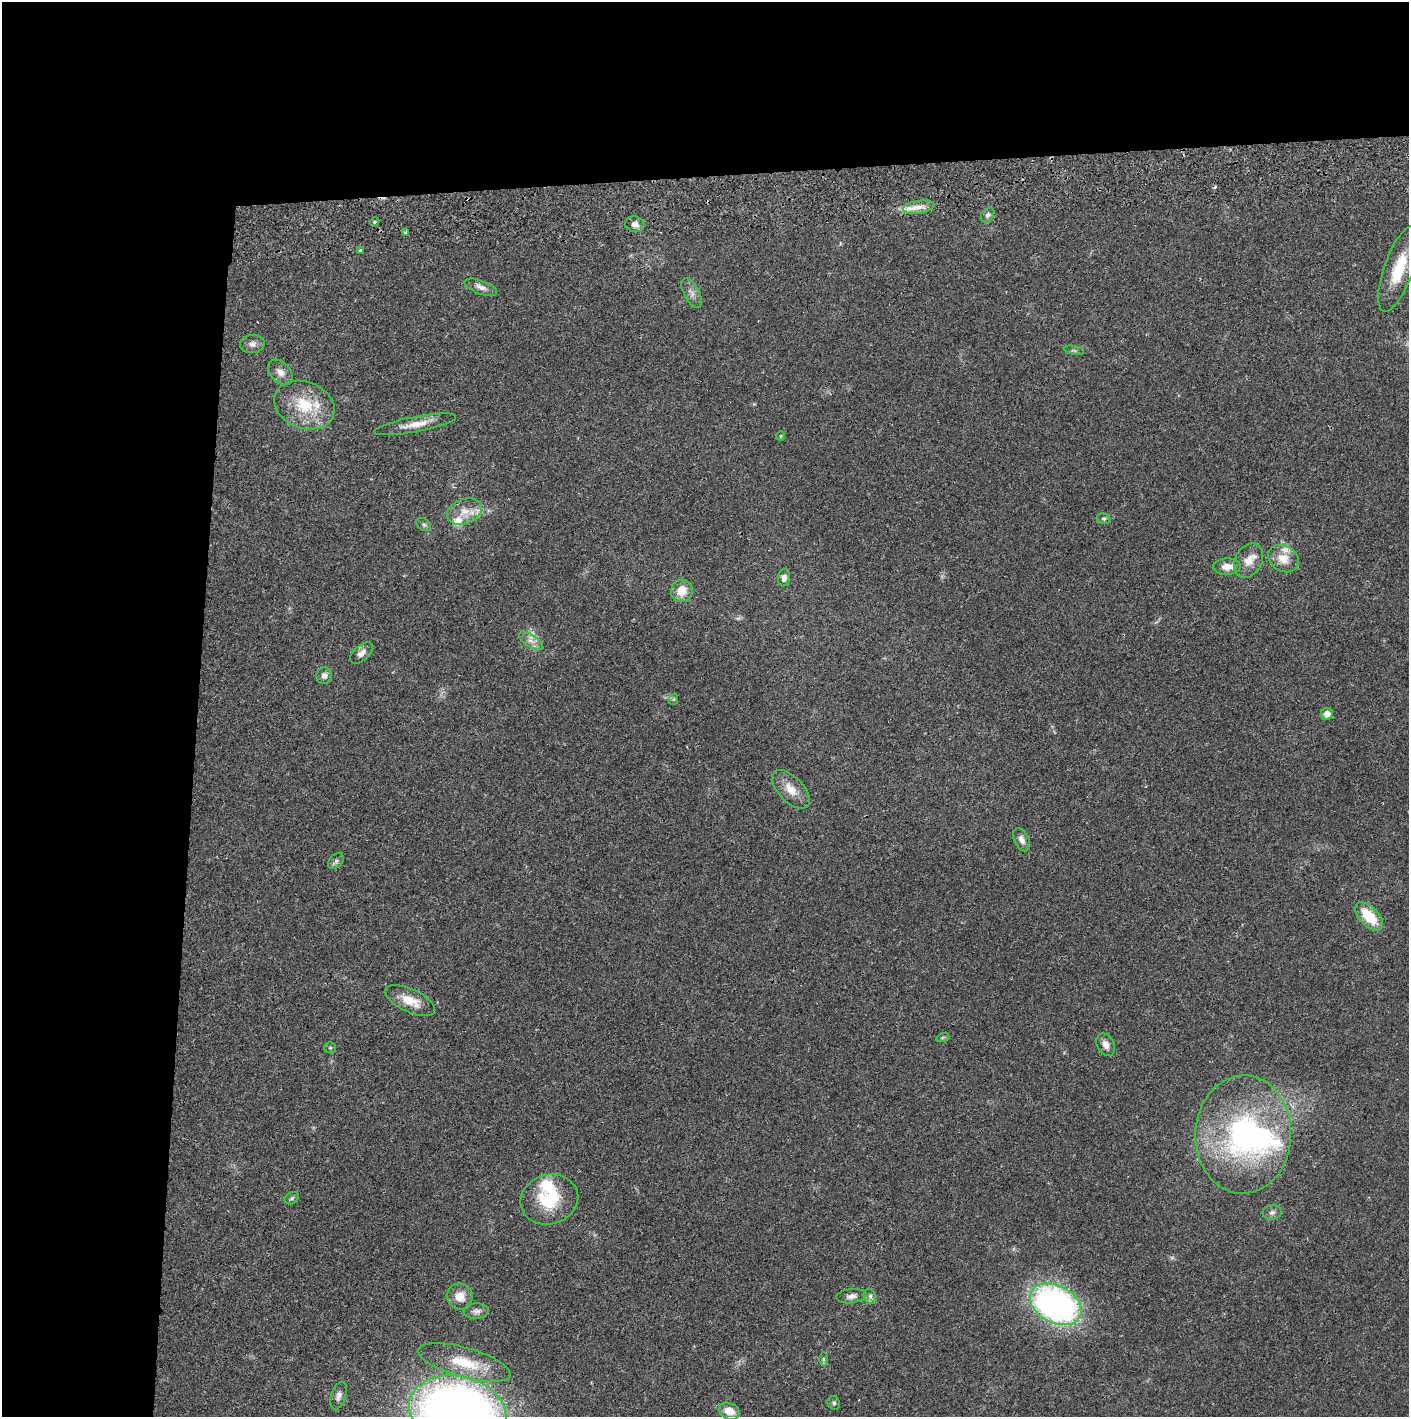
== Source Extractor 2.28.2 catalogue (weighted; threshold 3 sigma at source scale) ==
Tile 1 of 3 x 3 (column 1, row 1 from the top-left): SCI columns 4-1410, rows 2885-4299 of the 4232 x 4358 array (HDU 1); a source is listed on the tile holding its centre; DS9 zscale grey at full resolution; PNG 1411 x 1419 px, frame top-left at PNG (2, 2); each listed source drawn as its Kron ellipse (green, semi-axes under 4 px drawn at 4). Shown black and unused: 24% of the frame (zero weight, under 2 of 3 exposures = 3% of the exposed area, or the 3 px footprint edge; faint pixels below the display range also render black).
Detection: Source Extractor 2.28.2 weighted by HDU 2 'WHT'; one run over the whole footprint, this tile lists its part. Background 0.0215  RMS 0.0035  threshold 0.0156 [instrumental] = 3 sigma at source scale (4.5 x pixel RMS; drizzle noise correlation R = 1.50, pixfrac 1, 0.05/0.05 arcsec/px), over >= 5 px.
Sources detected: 58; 1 inside a brighter object's white glare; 3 cosmic-ray / hot-pixel residue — neither listed nor drawn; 3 inside a brighter listed object's ellipse — not listed separately; the other 51 listed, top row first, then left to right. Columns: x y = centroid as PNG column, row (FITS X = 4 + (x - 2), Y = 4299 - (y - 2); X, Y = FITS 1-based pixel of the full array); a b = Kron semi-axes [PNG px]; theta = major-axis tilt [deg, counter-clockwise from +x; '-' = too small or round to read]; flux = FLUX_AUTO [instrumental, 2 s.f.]
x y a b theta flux
919 207 16 6 10 3
988 215 8 5 53 0.89
374 222 5 4 - 0.71
635 224 10 8 -10 1.7
405 232 4 3 - 0.83
361 251 4 3 - 1.8
1399 269 45 14 70 14
481 287 17 6 -20 1.9
692 293 16 7 -62 1.8
252 344 12 9 2 1.7
1074 350 10 3 -11 0.53
280 372 14 10 -47 2.4
304 405 31 23 -21 15
415 424 42 7 11 4.9
781 436 5 4 - 0.35
464 511 18 12 21 4.8
1104 519 7 5 -15 0.62
424 524 8 5 -35 0.72
1283 559 16 13 -29 5.2
1248 561 18 13 63 4.4
1227 567 14 8 2 3.5
784 578 8 6 85 1.6
682 591 11 10 - 5.4
531 641 14 6 -35 2.1
361 653 13 7 41 2
324 676 8 7 - 1.6
674 699 5 3 - 0.3
1327 714 6 6 - 2.6
791 789 24 12 -46 5.1
1021 840 12 7 -64 1.9
336 861 9 6 45 0.98
1369 916 17 9 -46 10
410 1001 27 11 -26 5.9
943 1037 7 4 19 0.45
1106 1045 12 8 -63 2.2
330 1048 6 5 - 0.51
1243 1135 59 48 88 76
292 1198 7 5 29 0.68
549 1199 29 25 16 16
1272 1212 9 7 10 1.2
851 1296 15 7 7 1.8
870 1296 8 6 -69 1
460 1297 13 12 - 4
1056 1304 27 18 -28 120
476 1311 13 7 4 1.5
823 1359 6 4 -90 0.47
464 1362 48 15 -16 13
339 1396 14 7 72 1.7
834 1403 7 6 - 0.73
458 1411 49 35 -14 300
729 1411 11 8 -24 4
Isophote crosses this tile's border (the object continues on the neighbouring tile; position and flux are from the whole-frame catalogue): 1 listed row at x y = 458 1411